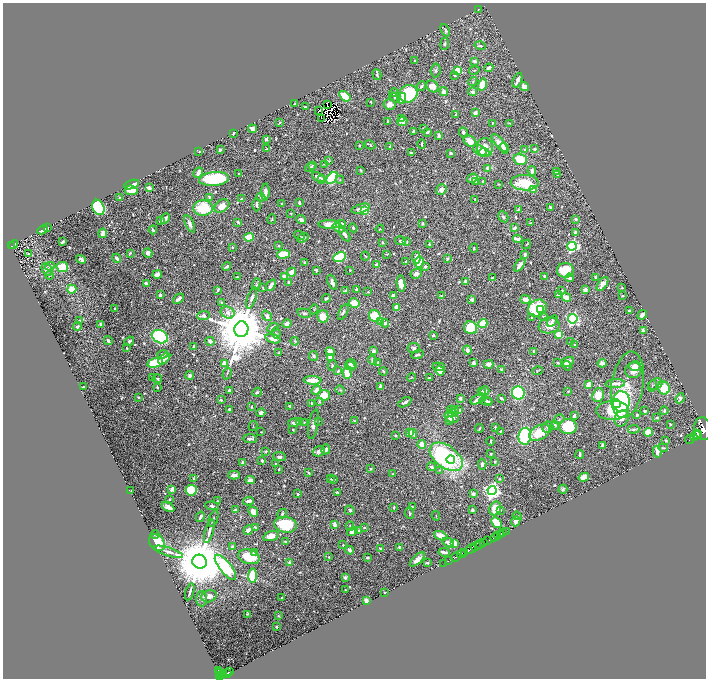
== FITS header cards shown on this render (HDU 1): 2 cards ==
NAXIS1  =                 1407
NAXIS2  =                 1352

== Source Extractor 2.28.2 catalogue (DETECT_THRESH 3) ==
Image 1407 x 1352 px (HDU 1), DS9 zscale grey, zoomed out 1/2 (1 PNG px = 2 x 2 image px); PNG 708 x 680 px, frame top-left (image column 2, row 1351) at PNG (3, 3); each listed source drawn as its Kron ellipse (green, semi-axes under 4 px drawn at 4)
Background 0.659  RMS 0.011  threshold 0.0336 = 3 sigma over >= 5 px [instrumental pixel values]
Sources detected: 774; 42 cannot appear on this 1/2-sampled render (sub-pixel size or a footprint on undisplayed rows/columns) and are neither listed nor drawn; of the other 732, the 500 brightest by FLUX_AUTO listed and drawn (232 fainter detections omitted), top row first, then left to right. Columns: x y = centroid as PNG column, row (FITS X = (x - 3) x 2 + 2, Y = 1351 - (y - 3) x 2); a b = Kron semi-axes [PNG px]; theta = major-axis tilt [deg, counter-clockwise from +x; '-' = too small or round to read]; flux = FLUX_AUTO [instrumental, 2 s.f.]
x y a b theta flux
478 9 3 2 - 2
445 30 6 4 -64 4
445 44 6 3 82 3.8
480 46 5 3 - 2.8
415 61 2 2 - 2
474 61 4 3 - 6.6
489 68 4 3 - 9
436 70 7 5 82 5.5
474 70 5 3 - 2
458 71 3 3 - 94
377 75 6 2 -73 4.3
455 75 3 3 - 3.1
517 80 8 3 68 13
473 81 4 3 - 3
482 84 6 4 73 54
422 86 5 3 - 5
433 86 6 5 - 19
524 86 5 4 - 14
444 92 4 4 - 12
472 92 4 4 - 7.3
394 93 4 4 - 3.4
408 94 9 8 - 150
345 96 6 3 -36 69
395 98 6 3 -37 3.2
402 98 5 3 - 22
371 102 3 2 - 1.9
295 104 2 2 - 1.9
328 104 2 1 - 2.3
389 104 6 5 - 16
306 107 3 2 - 3.2
319 111 3 1 - 1.9
475 113 3 2 - 19
456 114 3 2 - 4.2
321 118 2 1 - 2.8
401 119 4 3 - 4
388 121 3 2 - 2.9
402 121 5 4 - 17
280 123 3 2 - 3.3
493 123 3 2 - 2.1
510 123 3 2 - 1.9
423 128 3 3 - 2
252 129 4 4 - 12
413 131 3 2 - 5
427 132 4 3 - 5
463 132 5 3 - 4.3
233 133 3 2 - 2.3
439 136 3 3 - 3.3
266 139 2 2 - 18
470 141 7 5 -36 19
499 143 11 4 -49 21
422 144 4 2 - 3.1
359 145 2 2 - 2.7
370 145 5 2 - 3.1
390 147 3 2 - 2.1
485 147 9 8 - 24
504 148 5 2 - 6
266 149 3 3 - 2
535 149 3 2 - 4.2
220 150 3 2 - 5.1
525 150 3 3 - 4.2
199 151 3 2 - 2.6
480 151 7 5 -36 34
484 152 5 3 - 27
411 153 3 2 - 4.2
451 153 3 2 - 9.2
520 159 7 5 -16 63
329 161 3 3 - 2.2
324 164 4 3 - 2.1
312 165 4 3 - 2.1
310 167 5 3 - 4.2
487 168 3 3 - 12
361 170 4 3 - 3.1
532 171 5 3 - 14
557 172 4 3 - 1.9
198 173 5 3 - 13
239 174 2 2 - 2
557 175 4 2 - 2
318 177 7 3 -24 15
332 178 7 4 50 170
472 178 5 3 - 14
214 179 15 7 5 180
322 179 3 3 - 2.3
340 180 4 3 - 2.3
476 181 3 3 - 3.6
483 181 2 2 - 4.7
525 183 14 7 -2 94
499 184 2 2 - 2.1
132 185 8 4 19 28
149 188 3 2 - 15
131 190 7 5 -9 48
441 190 5 5 - 11
533 190 2 2 - 13
265 192 8 3 88 15
120 197 4 3 - 2.3
209 197 4 4 - 3.4
261 197 4 3 - 3.9
242 199 4 3 - 3.6
475 199 3 2 - 2.8
299 203 3 2 - 4.4
282 204 3 2 - 3
257 205 6 3 -90 5
222 206 8 6 36 32
98 207 8 6 -66 180
550 207 4 2 - 3.8
203 208 9 8 - 94
360 209 10 3 16 9.9
518 210 3 3 - 2.4
365 211 3 3 - 98
291 213 3 3 - 2.5
503 217 6 4 -59 4.8
165 219 5 4 - 11
272 219 5 2 - 2.8
576 219 2 2 - 14
301 220 5 3 - 6.5
161 221 4 3 - 6.7
238 222 4 3 - 4.7
531 223 3 3 - 2
190 224 9 3 -65 14
330 224 11 4 0 26
341 224 5 3 - 8
422 224 3 2 - 3.5
47 227 3 3 - 3.4
339 228 6 4 -22 11
353 228 4 2 - 2.9
515 228 4 2 - 8.9
380 229 4 3 - 2
42 230 5 3 - 17
153 230 4 3 - 6.5
103 233 4 3 - 20
576 233 4 3 - 6.9
299 235 5 2 - 2.1
345 235 8 3 -55 11
249 237 5 3 - 63
303 238 6 4 33 7.7
518 239 5 2 - 31
401 241 5 3 - 5.5
62 242 4 2 - 4.4
382 242 3 2 - 2.9
407 242 4 3 - 2
13 244 5 1 - 110
429 244 3 2 - 2.3
527 244 5 3 - 2.4
12 246 3 2 - 86
278 246 3 3 - 2.2
572 246 5 4 - 350
232 247 3 2 - 2.4
474 248 4 3 - 2
130 253 4 3 - 2.4
148 253 5 4 - 12
29 254 3 2 - 2.2
283 254 6 4 6 65
387 254 4 2 - 2.2
525 255 3 3 - 6.6
365 256 4 2 - 1.9
340 257 6 4 25 160
416 257 6 4 -83 20
117 258 5 3 - 8.9
81 259 5 4 - 7.2
447 259 3 3 - 4.2
406 262 3 2 - 5
419 262 5 4 - 61
305 263 3 2 - 4.4
377 265 4 4 - 8.5
520 265 7 3 53 18
50 266 5 4 - 5.2
226 266 4 2 - 5.4
425 266 3 3 - 4.7
62 267 6 5 - 47
47 269 7 5 -62 9.1
316 270 3 2 - 3.3
350 270 2 2 - 2.4
565 270 8 7 - 61
292 272 4 3 - 18
416 274 6 5 - 10
50 275 4 4 - 2.8
157 275 5 3 - 18
285 276 3 2 - 16
544 276 3 2 - 5.6
237 277 3 2 - 2.9
596 277 3 2 - 6.8
492 278 3 2 - 9.7
569 278 4 3 - 6.4
466 281 3 3 - 18
289 282 3 3 - 11
332 282 8 4 -68 11
146 283 3 2 - 8.6
256 284 5 3 - 2.7
401 284 8 4 -81 24
603 284 8 4 54 13
271 285 6 3 53 13
263 288 4 3 - 3.3
622 288 3 3 - 2.2
72 289 4 4 - 36
218 290 3 2 - 2.8
357 290 3 2 - 2.9
562 290 3 3 - 2.4
585 290 3 3 - 16
345 291 3 3 - 2.2
368 292 2 2 - 2.1
160 295 3 3 - 4.2
441 295 4 2 - 2.2
558 295 3 3 - 14
393 296 4 3 - 9.4
623 296 2 2 - 2.7
566 297 5 3 - 41
252 298 11 3 71 7.9
178 299 6 2 40 12
326 299 4 3 - 4.8
472 299 4 3 - 7.4
525 299 5 4 - 15
222 302 3 3 - 3
354 303 5 4 - 37
396 307 3 3 - 25
537 308 10 8 33 150
115 309 2 2 - 4.6
314 309 5 3 - 2.5
541 309 3 2 - 16
629 310 2 2 - 7
343 312 8 4 63 5.6
228 313 7 5 -25 11
304 313 7 3 -13 3.9
642 315 5 3 - 14
203 316 6 4 1 9.4
267 316 6 4 -50 8.5
323 316 6 6 - 36
375 316 6 5 - 120
543 316 4 3 - 2.2
532 318 3 3 - 3.5
573 319 5 4 - 370
79 321 4 3 - 5
552 321 6 4 57 6.5
380 322 4 3 - 16
385 323 4 3 - 5.6
287 324 5 4 - 9.1
483 324 4 4 - 74
101 325 3 2 - 8.3
549 325 10 8 11 28
77 327 4 3 - 3.3
273 327 6 4 30 6.5
471 328 7 6 - 64
241 329 8 7 - 22000
643 331 3 2 - 12
276 333 5 3 - 2.3
559 334 3 3 - 47
433 335 3 2 - 2.6
160 337 8 6 -26 230
273 339 8 4 -18 14
108 341 4 2 - 4.9
129 341 5 2 - 4.2
210 341 4 3 - 12
295 341 4 3 - 2.5
570 342 3 2 - 3.6
575 345 3 2 - 4.1
194 347 3 2 - 6.8
126 348 2 2 - 2.4
414 348 6 5 - 7.2
467 350 4 3 - 11
373 351 3 3 - 8.1
534 351 3 3 - 3.9
330 352 5 4 - 19
278 353 3 2 - 2.2
163 354 5 4 - 7.2
417 354 6 3 16 4.2
313 356 5 4 - 5.7
331 357 3 3 - 18
164 359 7 3 43 17
373 360 5 3 - 6.8
378 362 3 3 - 3
568 362 6 4 22 18
155 363 8 4 15 93
225 363 3 3 - 39
474 363 3 3 - 8.6
558 363 3 2 - 3
602 363 4 4 - 7.8
352 364 5 4 - 9.5
489 364 5 3 - 16
332 365 5 3 - 2.9
350 366 5 4 - 12
567 366 5 3 - 3.1
635 366 6 5 - 20
438 367 6 3 -7 4.2
501 369 3 3 - 5.1
440 370 5 4 - 31
633 370 8 7 - 23
338 371 2 2 - 5.4
383 371 4 2 - 2.2
538 371 5 3 - 2.1
227 373 6 3 72 2.8
347 373 6 4 -75 44
190 375 4 3 - 6.2
153 377 3 3 - 2.5
411 377 5 3 - 2.3
429 378 2 2 - 3.1
157 379 5 3 - 3.6
313 380 9 3 -2 48
615 384 10 3 4 18
655 384 7 5 26 6.5
588 385 4 3 - 23
627 385 34 16 81 59
380 386 4 3 - 5.1
652 386 6 2 74 2.2
83 387 3 1 - 2.3
157 387 2 2 - 2.3
664 388 6 6 - 72
316 390 5 3 - 16
340 390 5 3 - 2.7
229 391 4 2 - 5.7
485 391 4 4 - 11
568 391 2 2 - 2.5
257 392 5 3 - 2.9
481 392 3 3 - 4.3
518 393 6 6 - 220
324 395 6 5 - 45
598 395 7 5 71 41
138 397 3 2 - 2.9
460 398 3 3 - 7.3
501 398 3 2 - 4.8
680 398 5 3 - 6.7
478 399 8 3 31 15
221 400 3 3 - 3.1
486 401 6 3 -8 4
319 402 4 3 - 2.1
405 402 7 3 30 7.2
489 402 3 2 - 2.5
621 402 10 8 88 360
312 404 3 3 - 4.7
616 404 5 4 - 59
290 406 3 2 - 3.7
251 407 3 2 - 2
229 409 3 2 - 4.1
453 410 6 3 -14 11
459 410 3 2 - 6.8
612 410 16 9 1 160
645 411 3 2 - 4.5
664 411 4 3 - 3.9
261 413 4 4 - 15
452 413 4 3 - 7.2
637 415 3 2 - 2.8
574 416 3 2 - 10
451 417 7 5 -26 23
622 418 8 6 57 21
657 418 4 3 - 3.2
559 419 6 4 33 3.9
300 421 4 3 - 2.3
318 421 4 3 - 2
354 421 4 2 - 2
449 421 3 2 - 3.4
304 422 3 2 - 2.3
294 423 6 3 4 12
313 424 15 5 80 12
670 424 3 2 - 2.7
555 425 4 3 - 5.5
253 426 5 3 - 2
495 427 3 2 - 3.6
548 427 5 5 - 8.1
568 427 8 7 - 120
479 429 4 2 - 2
634 429 6 3 6 5.3
703 429 11 8 -85 5900
293 430 2 2 - 2.1
500 431 3 2 - 2.7
261 432 2 2 - 2
539 432 11 7 29 59
648 432 4 4 - 52
410 433 4 4 - 19
413 434 5 3 - 4.6
697 434 5 2 - 1400
396 435 3 3 - 3.3
525 436 8 6 81 210
695 436 5 3 - 1200
250 439 7 3 -3 9
689 440 4 1 - 110
491 441 4 2 - 2.4
666 441 3 2 - 4.2
422 444 4 4 - 27
603 446 4 3 - 9.4
663 448 4 2 - 2.6
326 449 5 3 - 7.1
266 451 3 3 - 2.6
319 451 6 5 - 11
657 452 6 3 -77 17
491 454 3 2 - 2.6
580 454 4 2 - 4.2
279 457 6 4 -6 6.8
446 457 19 11 -36 370
451 459 4 3 - 27
262 461 3 2 - 6.4
242 462 4 3 - 5
495 462 3 2 - 2.9
276 464 3 2 - 2.8
482 464 6 3 -84 4.9
431 467 4 3 - 7.1
279 469 3 2 - 2.2
370 469 3 3 - 3.7
440 470 3 3 - 2
309 473 3 2 - 3.5
393 474 3 3 - 2.9
234 475 6 3 2 12
584 477 5 4 - 51
194 478 2 2 - 4.6
331 479 3 2 - 3.8
334 479 3 2 - 2.1
499 479 3 3 - 3.1
250 480 4 2 - 11
172 489 2 2 - 42
563 489 4 3 - 3.3
191 490 5 5 - 120
492 490 4 4 - 930
131 491 3 2 - 2
337 492 3 2 - 3.6
298 494 2 2 - 4
473 494 3 3 - 4.5
170 499 3 2 - 1.9
217 501 4 4 - 2.5
248 501 5 3 - 7.6
212 506 7 4 -9 5.1
168 507 7 3 -30 11
394 507 3 3 - 2.4
412 507 3 2 - 2.9
495 508 7 5 64 51
235 510 3 2 - 3.6
350 510 5 4 - 4.2
472 510 3 2 - 4.6
500 511 2 2 - 2.1
253 512 6 4 -49 19
409 513 6 3 -83 3.9
282 514 5 3 - 3.7
436 516 5 2 - 1.9
517 516 4 2 - 2.4
200 517 5 2 - 9.2
213 518 8 3 69 3.6
516 521 5 4 - 12
496 523 6 4 -45 47
285 525 11 8 -9 100
335 525 3 3 - 15
350 526 4 3 - 2.6
255 527 4 2 - 2.4
364 528 3 2 - 2.2
248 530 5 3 - 11
359 530 2 2 - 2.8
209 531 12 3 74 8.7
352 531 5 4 - 11
507 531 4 1 - 51
502 533 4 2 - 840
155 534 4 2 - 2
501 534 2 1 - 400
497 535 3 2 - 520
271 536 8 5 17 22
441 536 7 4 -24 20
495 537 5 2 - 640
487 540 4 2 - 94
286 542 4 3 - 2.8
484 542 3 2 - 260
157 543 9 7 -54 48
448 543 6 3 -28 14
455 544 4 3 - 21
480 544 4 2 - 360
343 545 3 2 - 2.5
476 546 5 2 - 430
232 547 3 3 - 3.8
400 547 3 2 - 8.3
380 548 3 2 - 4.2
471 549 5 2 - 1500
350 550 4 3 - 11
168 552 15 3 -17 10
254 552 3 3 - 4.9
444 552 6 2 -12 12
465 552 3 2 - 370
461 554 4 2 - 1100
249 557 11 7 -16 54
329 557 3 2 - 2.1
367 557 3 2 - 4.3
456 557 5 1 - 270
417 559 9 4 43 16
448 561 2 1 - 43
199 562 7 6 - 24000
289 562 2 2 - 13
427 563 3 2 - 4.5
444 563 2 1 - 19
225 567 15 6 -51 260
252 576 7 4 -88 89
345 578 3 3 - 5.5
345 590 2 2 - 3.2
190 592 9 2 74 6.4
385 593 2 2 - 3.1
209 596 8 6 18 14
281 598 3 3 - 2.1
201 599 7 5 89 8.5
366 601 4 3 - 11
247 614 2 2 - 2.3
278 616 2 2 - 2.8
277 627 2 2 - 2.5
219 670 4 2 - 200
229 672 2 1 - 100
219 673 3 2 - 160
224 673 2 1 - 100
227 673 2 1 - 130
219 675 2 2 - 170
222 675 2 1 - 31
221 676 2 1 - 88
At the frame edge (FLAGS 8, measured only in part): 1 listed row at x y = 703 429
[232 fainter detections neither listed nor drawn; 42 sub-pixel or undisplayed-footprint detections neither listed nor drawn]